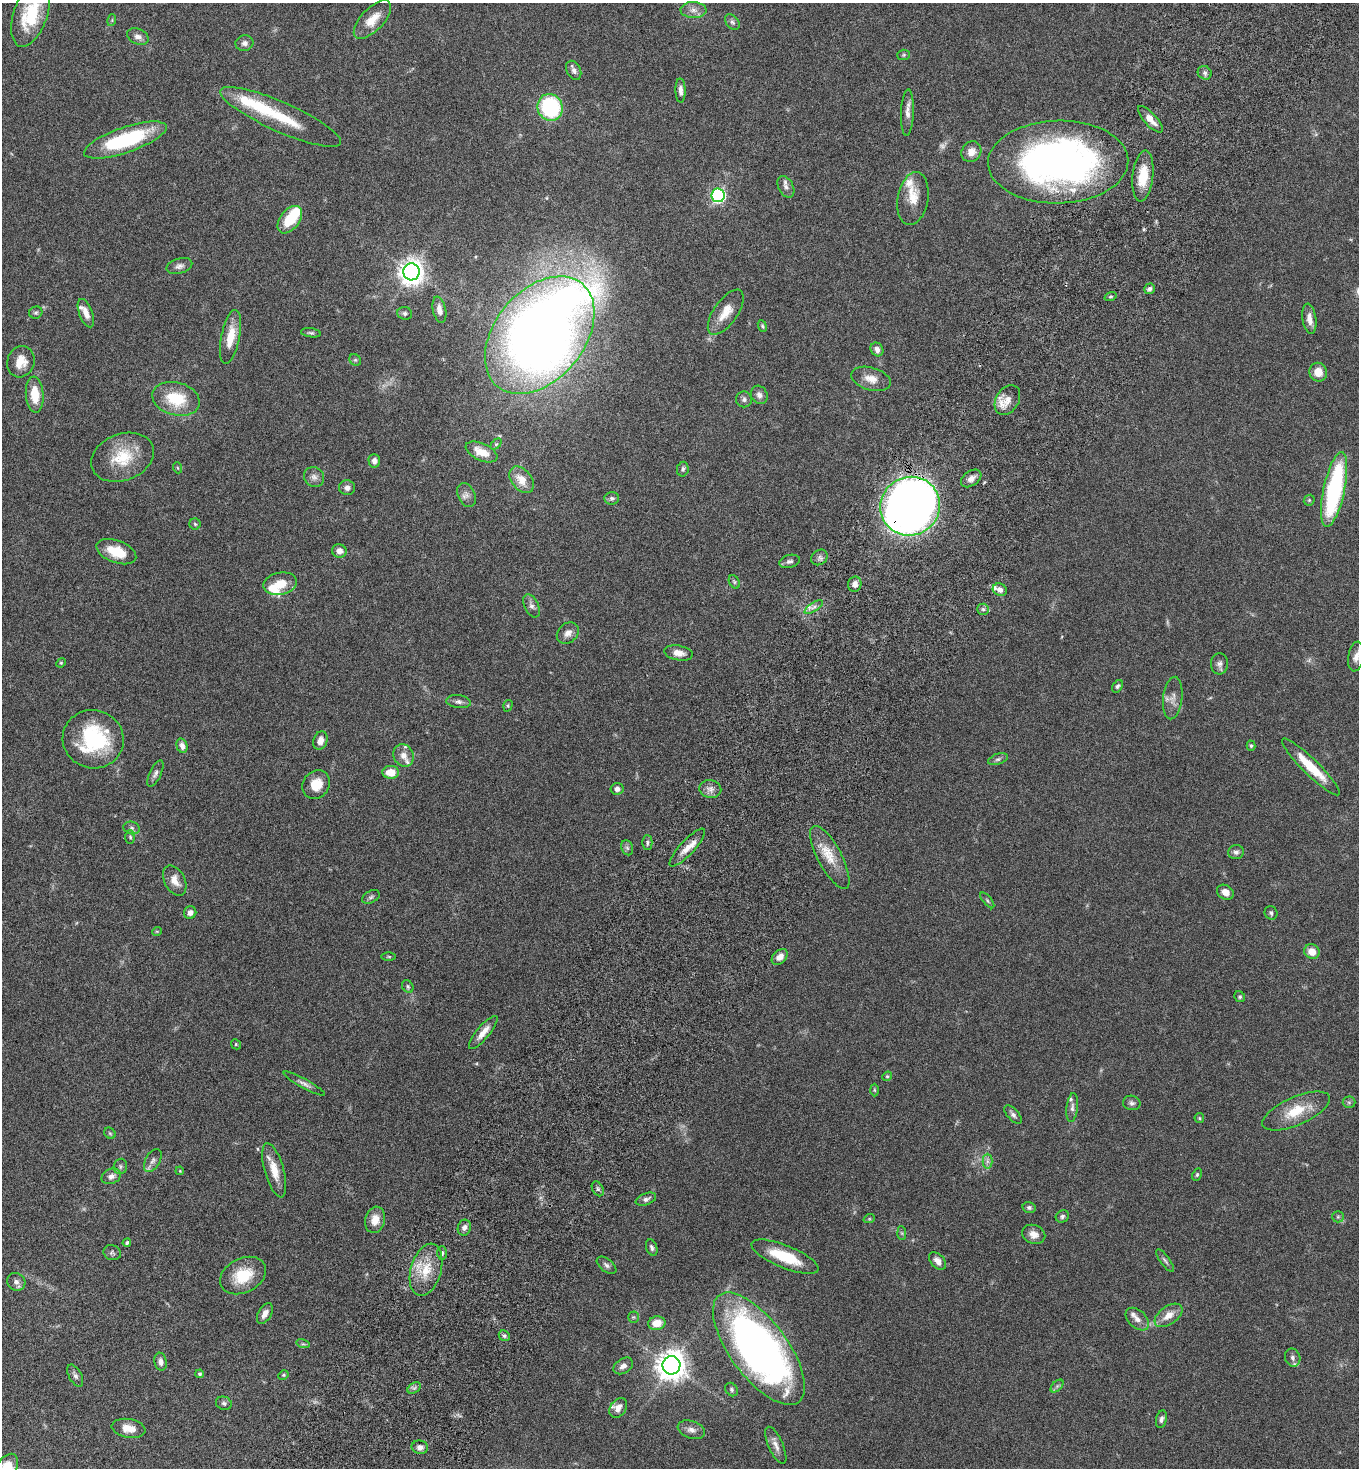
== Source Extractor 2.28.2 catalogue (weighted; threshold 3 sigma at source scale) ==
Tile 10 of 4 x 4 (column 2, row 3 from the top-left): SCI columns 1703-3059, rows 1504-2969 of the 5980 x 5944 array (HDU 1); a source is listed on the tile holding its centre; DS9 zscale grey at full resolution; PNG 1361 x 1470 px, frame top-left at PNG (2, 3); each listed source drawn as its Kron ellipse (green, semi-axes under 4 px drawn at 4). Shown black and unused: <1% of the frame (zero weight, under 5 of 9 exposures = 3% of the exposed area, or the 3 px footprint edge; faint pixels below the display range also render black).
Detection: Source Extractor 2.28.2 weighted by HDU 2 'WHT'; one run over the whole footprint, this tile lists its part. Background 0.0531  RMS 0.003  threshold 0.0124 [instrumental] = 3 sigma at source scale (4.09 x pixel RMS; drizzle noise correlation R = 1.36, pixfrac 0.8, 0.05/0.05 arcsec/px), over >= 5 px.
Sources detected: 197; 2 too faint to see at this stretch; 2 inside a brighter object's white glare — neither listed nor drawn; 13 inside a brighter listed object's ellipse — not listed separately; the other 180 listed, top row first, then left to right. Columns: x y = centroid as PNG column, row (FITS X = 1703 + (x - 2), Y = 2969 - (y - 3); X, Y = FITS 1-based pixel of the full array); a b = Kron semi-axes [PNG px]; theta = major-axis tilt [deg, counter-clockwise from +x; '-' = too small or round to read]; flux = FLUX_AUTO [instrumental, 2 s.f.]
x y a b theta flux
693 10 13 8 -2 1.8
31 14 34 16 71 14
372 19 24 11 46 4.4
112 20 6 3 73 0.31
732 22 9 6 -52 0.76
138 37 11 7 -24 1.4
244 43 9 7 12 1.1
904 55 6 5 - 0.43
574 70 10 7 -63 1.2
1205 73 7 6 - 0.81
680 90 12 5 -88 1.3
550 107 13 12 - 27
907 113 23 6 87 2
281 117 65 14 -24 13
1150 119 17 6 -47 3
125 140 43 12 19 26
971 152 11 9 53 2.4
1058 162 70 41 1 140
1143 176 25 10 84 7.2
786 187 11 7 -63 1.3
718 195 7 6 - 54
913 199 27 15 80 5.1
290 220 16 9 51 9.3
179 266 13 7 16 1.2
411 272 8 8 - 280
1149 289 6 5 - 0.78
1110 296 6 3 19 0.33
439 310 13 6 -78 1.7
726 312 26 12 55 4.5
36 313 6 6 - 0.5
86 313 15 6 -69 2.3
405 313 7 6 - 0.71
1309 319 15 7 -82 2.1
762 326 6 3 -69 0.36
311 333 10 4 -8 0.57
540 335 67 44 50 330
230 337 27 9 78 5.7
877 349 7 6 - 1.4
355 360 6 5 - 0.46
21 362 16 13 74 4.1
1318 372 9 9 - 3.4
871 379 20 11 -15 3.3
35 395 18 9 -86 6
759 395 9 8 - 1.3
176 399 24 16 -15 11
744 399 8 8 - 0.88
1007 400 16 11 59 3.4
496 444 6 4 44 0.41
482 452 17 8 -24 4.5
122 457 32 23 21 11
374 461 7 6 - 1.2
178 468 5 3 - 0.27
683 469 7 5 80 0.63
314 477 10 9 - 1.4
971 478 11 7 34 1.7
522 480 15 10 -51 3.9
347 488 8 7 - 1.1
1334 490 38 10 78 37
467 495 12 8 -65 1.4
612 498 7 6 - 0.82
1309 500 6 5 - 0.37
910 506 30 29 - 300
195 524 6 5 - 0.42
339 551 7 6 - 1.7
116 552 21 11 -21 6.7
819 557 9 7 37 0.95
789 561 10 6 14 0.92
734 582 7 5 -60 0.51
280 584 17 11 12 4.9
855 584 8 6 79 1.6
1000 590 7 6 - 1.3
531 606 12 7 -64 1.3
814 607 10 4 33 1
983 609 6 5 - 0.64
568 633 12 9 41 1.9
678 653 14 7 -10 2.5
1356 656 15 8 79 1.8
61 663 5 4 - 0.3
1219 664 10 8 -89 1.1
1117 686 6 5 - 0.62
1173 698 21 9 83 2.3
458 702 12 6 -7 1.1
508 706 6 4 73 0.37
93 739 30 29 - 26
320 740 9 7 72 1.8
182 746 7 5 -76 1.4
1251 746 5 4 - 0.46
403 755 11 10 - 2.1
998 759 10 5 18 0.74
1311 767 40 8 -44 9
391 772 8 6 1 4.2
155 774 14 6 64 1.1
316 785 15 13 54 4.7
617 789 6 6 - 1.2
710 789 11 9 -13 1.6
132 828 8 6 -16 0.78
130 837 7 5 -88 0.46
647 843 7 5 -89 0.63
627 848 8 6 -67 0.65
687 848 25 7 47 3.3
1236 852 8 7 - 0.83
830 857 35 12 -62 6.1
175 880 16 10 -62 2.8
1225 892 9 7 -31 2.3
371 897 9 6 30 0.65
987 900 9 4 -50 0.51
190 913 6 6 - 1.3
1271 913 7 6 - 0.67
157 931 5 3 - 0.21
1312 952 8 7 - 3
389 957 7 3 0 0.33
780 957 9 6 44 2.3
408 987 7 5 -60 0.47
1240 997 6 5 - 0.46
483 1032 21 6 50 2.7
236 1044 5 4 - 0.35
887 1076 5 4 - 0.38
304 1084 23 4 -29 1.3
874 1090 6 4 -88 0.36
1349 1102 6 6 - 0.52
1132 1103 9 7 -12 0.83
1072 1107 14 5 84 1.1
1296 1111 36 14 24 8.5
1013 1114 11 5 -49 0.93
1199 1118 5 4 - 0.35
110 1133 6 5 - 0.41
153 1161 12 7 60 1.3
987 1161 7 5 -90 0.85
120 1166 8 6 75 0.65
274 1170 28 9 -74 4.7
180 1171 4 3 - 0.24
1197 1175 6 4 64 0.42
111 1176 10 7 25 1.3
598 1189 8 5 -61 0.66
646 1199 11 5 21 0.95
1029 1208 6 5 - 0.63
1062 1216 7 6 - 0.67
1338 1217 6 5 - 0.49
869 1219 6 4 18 0.3
375 1220 13 10 76 3.5
464 1228 8 6 73 1.2
902 1233 7 4 -88 0.42
1034 1234 12 9 -21 2.1
127 1243 4 4 - 0.59
652 1248 8 5 -70 0.75
112 1253 9 7 -24 0.69
442 1253 7 5 88 0.61
785 1257 36 11 -22 11
1165 1260 14 5 -54 0.83
938 1261 10 6 -46 1.9
607 1265 11 6 -38 0.92
426 1270 27 15 74 7.5
243 1276 24 17 26 9.2
16 1282 9 8 - 1.3
265 1314 11 6 60 1.7
1169 1315 16 9 35 3.2
633 1317 5 5 - 0.38
1137 1319 13 8 -43 1.8
657 1323 9 7 10 3.6
504 1336 6 5 - 0.57
303 1344 7 4 -17 0.46
759 1349 66 28 -54 160
1293 1358 9 7 -69 1
160 1362 9 6 -79 1.3
671 1365 9 9 - 420
623 1366 10 7 33 1.4
200 1374 4 4 - 0.48
283 1375 5 4 - 0.4
75 1376 12 6 -62 1
1057 1386 8 4 45 0.61
414 1388 7 4 33 0.67
731 1390 7 5 -49 0.59
224 1403 8 6 -20 0.7
618 1408 11 7 55 1.7
1161 1419 9 5 78 0.88
129 1428 17 9 -9 3.4
691 1430 14 8 -19 1.7
776 1445 20 7 -66 2
420 1447 8 7 - 1.3
6 1468 16 10 57 5.5
Overlapping masked pixels (flux is a lower limit): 2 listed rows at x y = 1143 176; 910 506
Isophote crosses this tile's border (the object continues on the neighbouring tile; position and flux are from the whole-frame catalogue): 2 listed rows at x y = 31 14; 6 1468